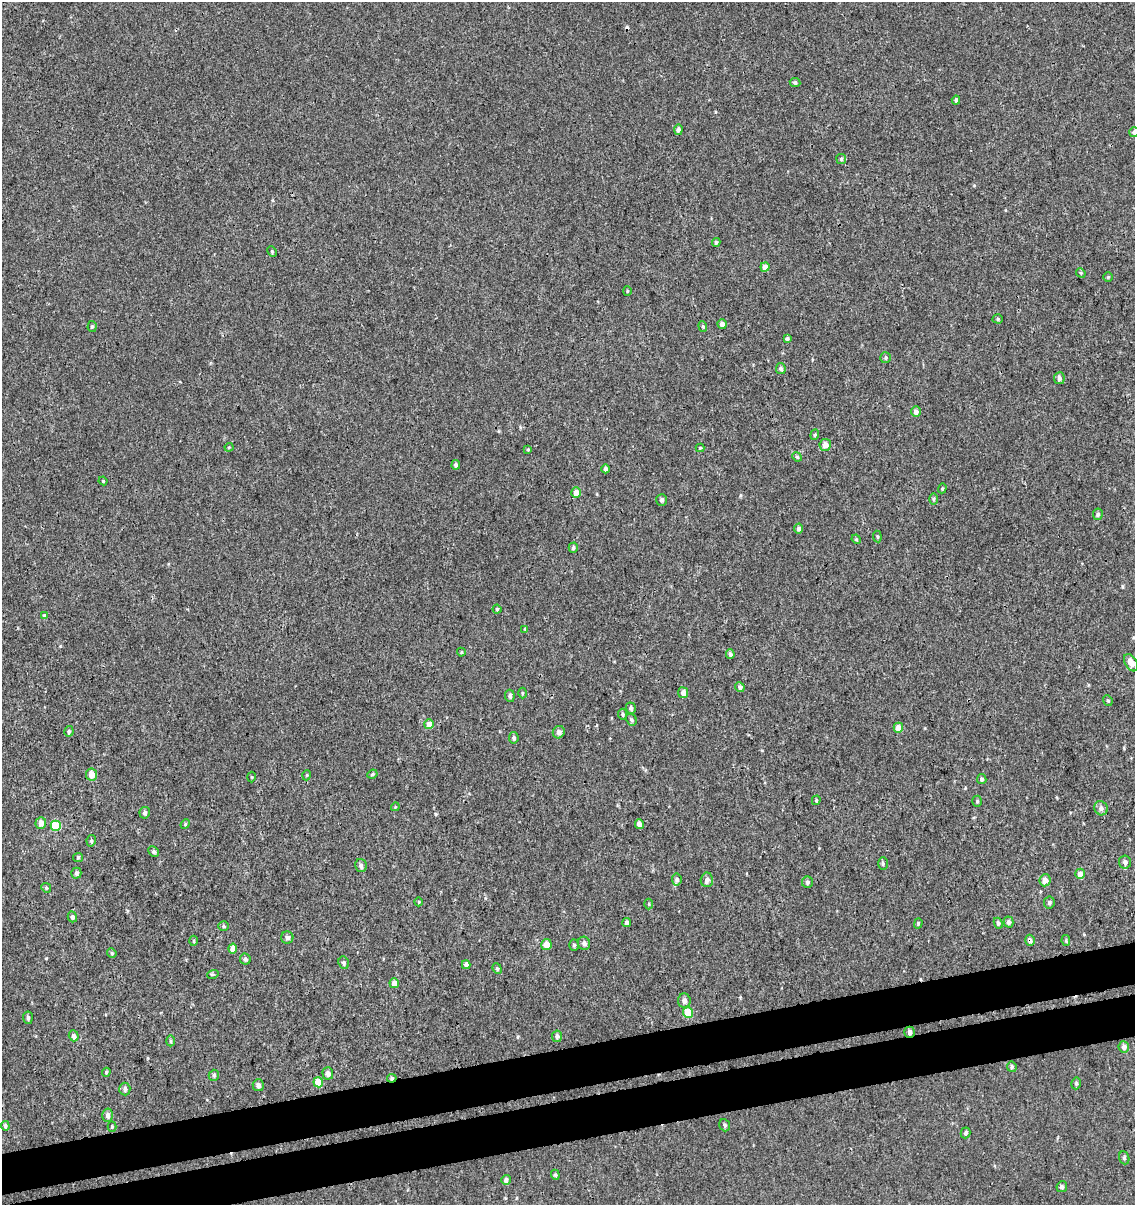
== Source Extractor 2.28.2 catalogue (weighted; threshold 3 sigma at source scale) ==
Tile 7 of 4 x 4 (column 3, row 2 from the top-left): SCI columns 2344-3476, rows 2456-3658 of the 4644 x 4910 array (HDU 1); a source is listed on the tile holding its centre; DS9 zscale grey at full resolution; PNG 1137 x 1207 px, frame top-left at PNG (2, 2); each listed source drawn as its Kron ellipse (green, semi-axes under 4 px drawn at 4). Shown black and unused: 7% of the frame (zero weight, under 3 of 4 exposures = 4% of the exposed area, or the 3 px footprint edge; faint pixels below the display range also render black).
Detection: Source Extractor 2.28.2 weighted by HDU 2 'WHT'; one run over the whole footprint, this tile lists its part. Background 5.43e-06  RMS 0.0026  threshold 0.0117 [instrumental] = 3 sigma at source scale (4.5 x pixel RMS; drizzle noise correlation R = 1.50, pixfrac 1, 0.0396/0.0396 arcsec/px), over >= 5 px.
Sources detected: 136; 1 cosmic-ray / hot-pixel residue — neither listed nor drawn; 1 inside a brighter listed object's ellipse — not listed separately; the other 134 listed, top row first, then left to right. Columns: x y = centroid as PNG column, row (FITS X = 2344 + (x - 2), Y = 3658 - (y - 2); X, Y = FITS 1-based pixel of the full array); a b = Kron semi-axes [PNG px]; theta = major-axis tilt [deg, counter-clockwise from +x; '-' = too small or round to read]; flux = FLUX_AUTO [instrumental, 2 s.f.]
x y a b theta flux
795 82 5 4 - 0.58
956 100 4 3 - 0.51
678 130 5 4 - 1
1134 132 5 4 - 0.82
841 159 5 5 - 0.42
716 242 4 4 - 0.5
272 251 5 4 - 0.32
765 267 4 4 - 2.5
1081 273 5 4 - 0.29
1108 277 5 5 - 0.29
627 291 5 3 - 0.26
998 319 5 4 - 0.37
722 324 5 4 - 1.1
92 326 5 4 - 0.44
703 326 5 4 - 0.38
787 339 4 3 - 0.49
886 358 5 5 - 0.52
781 369 5 5 - 0.63
1059 378 6 5 - 0.96
916 412 5 5 - 1.2
815 435 5 4 - 0.42
825 445 6 5 - 2
229 447 4 4 - 0.27
700 448 4 4 - 0.3
528 449 4 3 - 0.28
797 457 5 4 - 0.34
456 465 5 4 - 0.64
606 469 4 4 - 0.72
103 481 4 4 - 0.25
942 488 5 4 - 0.3
576 493 5 4 - 2.3
933 499 6 4 89 0.4
662 500 6 5 - 0.68
1098 514 6 5 - 0.6
798 528 5 4 - 0.7
877 537 6 3 -83 0.33
856 539 5 4 - 0.29
573 548 5 4 - 0.56
497 609 4 4 - 0.35
44 615 4 3 - 0.24
525 629 3 3 - 0.34
461 652 4 4 - 0.28
730 654 5 4 - 0.75
1131 663 9 6 -59 2.2
740 687 5 4 - 0.71
522 693 5 3 - 0.28
683 693 5 5 - 1.5
510 696 6 4 -83 0.71
1108 700 6 4 -68 0.37
631 708 5 5 - 0.67
623 714 5 4 - 0.44
631 720 6 5 - 0.5
429 724 5 5 - 2.2
898 728 5 4 - 2.5
69 731 5 4 - 0.51
559 732 6 5 - 0.95
514 738 6 5 - 0.61
91 774 6 5 - 2.2
372 774 5 4 - 0.34
307 775 5 3 - 0.24
251 777 5 3 - 0.22
982 779 5 4 - 0.53
816 800 5 3 - 0.36
977 801 5 4 - 0.38
395 807 4 3 - 0.22
1101 808 7 6 - 0.92
145 813 6 5 - 0.64
41 823 6 5 - 1.8
185 824 5 4 - 0.3
639 824 5 4 - 1.3
56 826 5 5 - 10
91 841 6 4 79 0.45
154 852 6 5 - 0.59
78 858 5 4 - 0.35
1125 862 6 6 - 0.87
883 864 6 4 -90 0.45
361 866 6 5 - 0.89
76 873 5 5 - 0.78
1080 874 5 5 - 2.2
677 879 6 5 - 0.64
707 880 7 6 - 1.2
1045 880 6 5 - 2
807 882 5 5 - 0.51
46 888 5 4 - 0.31
419 902 4 3 - 0.22
1049 902 6 5 - 0.48
649 904 5 3 - 0.27
72 917 5 4 - 0.62
627 922 4 4 - 0.77
1009 922 5 5 - 0.85
918 923 5 4 - 0.32
998 923 5 4 - 0.58
223 926 5 5 - 0.4
287 938 6 6 - 0.81
1030 940 6 4 -74 0.82
194 941 5 3 - 0.3
1066 941 5 4 - 0.31
584 943 6 6 - 0.94
546 945 5 5 - 2.4
574 945 5 4 - 0.45
233 948 5 4 - 2.5
112 953 5 4 - 0.35
245 959 5 5 - 0.68
344 963 6 5 - 0.53
466 965 4 4 - 1
497 969 5 4 - 0.39
213 974 6 3 18 0.34
394 983 5 5 - 1.6
684 1001 7 6 - 1.1
688 1012 5 5 - 8.3
28 1018 6 5 - 0.66
909 1032 5 5 - 0.96
74 1036 5 5 - 0.91
557 1036 6 5 - 0.82
170 1041 5 3 - 0.32
1124 1047 6 5 - 1.3
1012 1067 5 4 - 0.47
106 1072 5 3 - 0.32
328 1073 6 5 - 1.1
214 1075 5 5 - 0.54
392 1078 5 4 - 0.48
318 1082 5 5 - 4.5
1076 1083 6 4 76 0.47
258 1085 6 5 - 0.95
125 1089 6 5 - 0.73
107 1115 6 5 - 1.1
725 1125 6 5 - 0.55
5 1126 5 4 - 0.6
112 1127 5 4 - 0.3
965 1133 5 5 - 0.51
1124 1158 6 5 - 0.48
555 1175 5 4 - 0.37
506 1180 5 4 - 0.74
1062 1187 5 5 - 0.64
Overlapping masked pixels (flux is a lower limit): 3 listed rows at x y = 1030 940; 909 1032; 392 1078
Isophote crosses this tile's border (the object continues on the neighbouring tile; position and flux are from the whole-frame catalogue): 1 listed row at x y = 1134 132